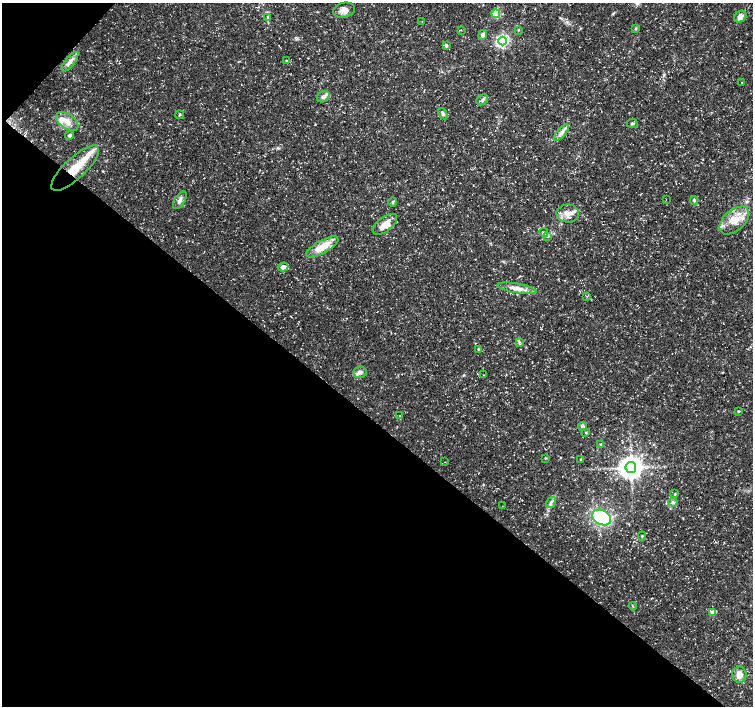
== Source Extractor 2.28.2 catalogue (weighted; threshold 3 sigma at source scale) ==
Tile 9 of 4 x 4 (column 1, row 3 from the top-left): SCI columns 7-1508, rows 1641-3047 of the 6016 x 6028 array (HDU 1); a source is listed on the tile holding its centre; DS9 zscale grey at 2 x 2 block average (1 PNG px = mean of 2 x 2 image px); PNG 755 x 708 px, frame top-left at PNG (2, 3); each listed source drawn as its Kron ellipse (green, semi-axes under 4 px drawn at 4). Shown black and unused: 42% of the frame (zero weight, under 3 of 5 exposures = <1% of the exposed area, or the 3 px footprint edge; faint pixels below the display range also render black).
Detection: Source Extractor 2.28.2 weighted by HDU 2 'WHT'; one run over the whole footprint, this tile lists its part. Background 0.0309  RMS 0.0024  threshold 0.0109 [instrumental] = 3 sigma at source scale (4.5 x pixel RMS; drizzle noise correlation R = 1.50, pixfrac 1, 0.0396/0.0396 arcsec/px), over >= 5 px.
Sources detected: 63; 5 inside a brighter listed object's ellipse — not listed separately; the other 58 listed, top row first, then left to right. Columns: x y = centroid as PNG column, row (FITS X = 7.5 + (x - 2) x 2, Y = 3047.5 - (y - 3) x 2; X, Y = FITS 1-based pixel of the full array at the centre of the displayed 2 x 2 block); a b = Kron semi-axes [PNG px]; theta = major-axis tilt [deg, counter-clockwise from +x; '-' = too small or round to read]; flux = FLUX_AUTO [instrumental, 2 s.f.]
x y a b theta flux
344 10 11 7 14 4.3
496 14 4 2 - 0.88
268 17 4 3 - 0.71
740 17 6 5 - 3.7
422 21 2 2 - 0.19
636 28 3 3 - 0.55
461 30 2 2 - 0.23
518 30 3 3 - 0.44
483 35 5 4 - 2.2
503 41 4 4 - 120
446 45 3 3 - 1.1
286 61 4 3 - 0.65
70 62 12 4 51 3.1
742 82 2 2 - 0.21
323 97 7 5 34 2.1
482 100 6 5 - 1.3
443 114 6 3 -60 1.3
180 115 4 3 - 0.71
67 122 12 7 -36 5.1
632 123 5 3 - 0.86
561 133 10 4 49 2.6
70 135 5 3 - 1.4
75 168 31 10 43 19
666 199 2 2 - 0.21
180 200 10 5 57 2.5
694 200 4 3 - 0.77
393 202 5 3 - 0.7
568 213 11 9 -2 5.2
734 220 17 10 41 9.9
385 224 14 7 37 7.8
544 233 5 3 - 0.93
548 236 3 3 - 0.59
322 247 18 6 29 10
283 267 5 4 - 3.1
517 288 20 4 -10 4.5
587 296 3 2 - 0.37
520 342 4 2 - 0.5
478 349 4 2 - 0.38
360 372 6 6 - 2
484 375 2 2 - 0.2
738 411 2 2 - 0.74
400 416 2 2 - 0.35
582 427 4 3 - 1.7
586 433 3 3 - 0.52
600 444 3 2 - 0.48
545 458 3 3 - 0.49
581 460 3 3 - 0.5
445 462 2 2 - 0.2
631 467 5 5 - 600
675 494 3 2 - 0.51
551 502 6 2 55 1.3
673 502 5 2 - 0.75
502 506 2 2 - 0.16
602 517 10 7 -30 42
642 536 4 2 - 0.54
633 606 4 2 - 0.34
713 613 3 3 - 8.7
739 675 8 7 - 4.9
Overlapping masked pixels (flux is a lower limit): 1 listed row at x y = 75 168
Diffuse or blended objects may show on this block-average render without a row.